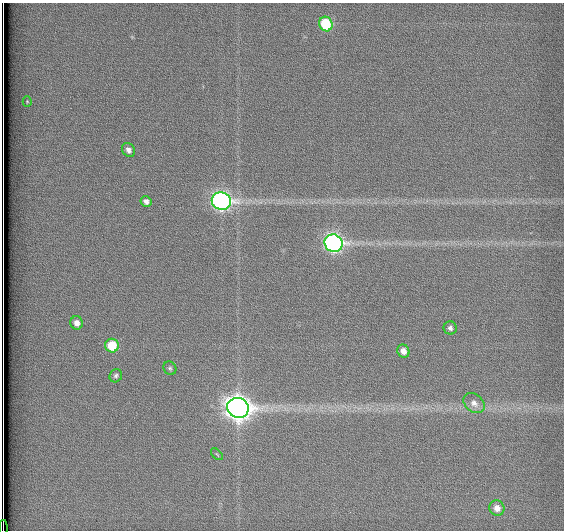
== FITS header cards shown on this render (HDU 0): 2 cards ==
NAXIS1  =                  562          / # of pixels in <axis direction>
NAXIS2  =                  528          / # of pixels in <axis direction>

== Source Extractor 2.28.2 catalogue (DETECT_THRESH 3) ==
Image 562 x 528 px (HDU 0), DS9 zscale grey, 1 PNG px = 1 image px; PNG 566 x 532 px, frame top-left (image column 1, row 528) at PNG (2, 3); each listed source drawn as its Kron ellipse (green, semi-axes under 4 px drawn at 4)
Background 1800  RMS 4.6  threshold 13.9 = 3 sigma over >= 5 px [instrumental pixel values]
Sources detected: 17; all 17 listed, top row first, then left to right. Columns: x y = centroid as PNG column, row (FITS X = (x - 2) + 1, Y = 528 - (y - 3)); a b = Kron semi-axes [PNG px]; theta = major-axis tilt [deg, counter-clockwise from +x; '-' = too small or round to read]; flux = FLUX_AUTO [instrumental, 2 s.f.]
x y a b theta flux
326 24 7 6 - 14000
27 101 5 4 - 340
128 150 7 6 - 1400
146 201 5 5 - 1200
221 201 10 8 -21 120000
334 243 9 8 - 110000
77 323 7 6 - 1900
450 328 6 6 - 1000
112 346 7 7 - 9600
403 351 7 6 - 2100
170 368 7 6 - 690
116 376 7 6 - 790
474 403 12 9 -40 2200
238 408 11 10 - 340000
217 454 7 3 -44 280
497 508 8 7 - 2600
3 528 8 2 -90 1800
At the frame edge (FLAGS 8, measured only in part): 1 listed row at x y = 3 528